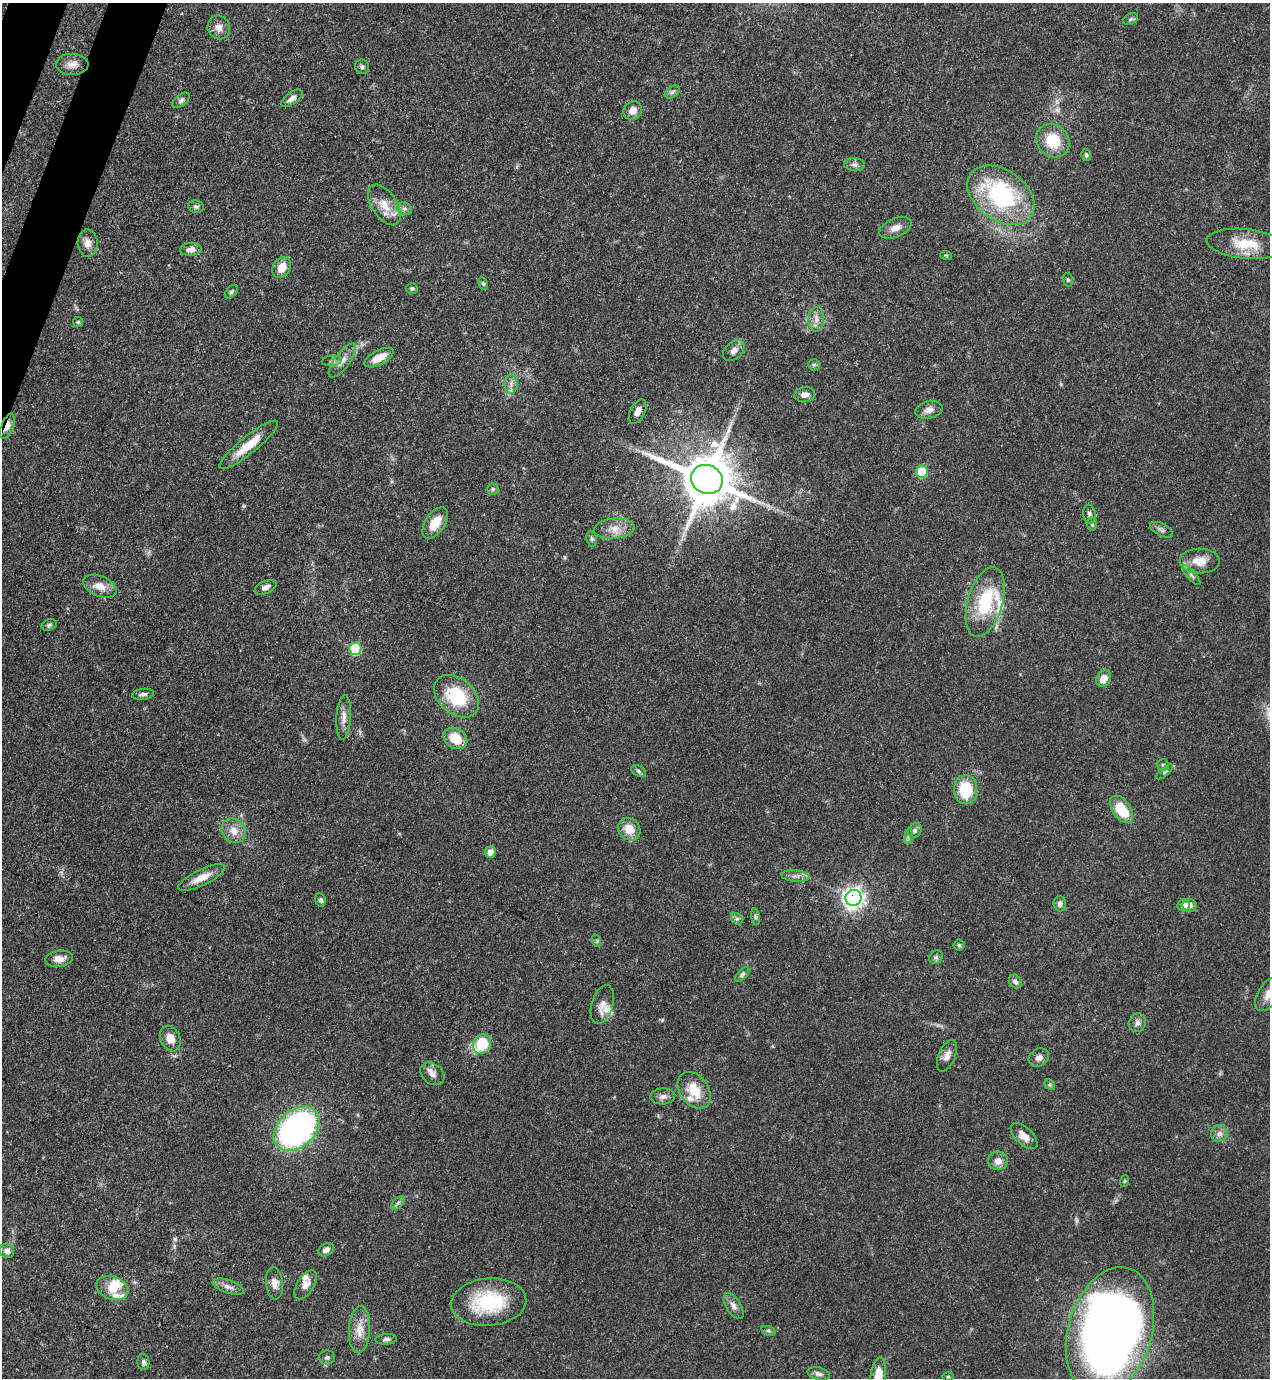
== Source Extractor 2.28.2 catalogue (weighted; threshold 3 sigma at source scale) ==
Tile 11 of 4 x 4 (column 3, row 3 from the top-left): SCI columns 2757-4024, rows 1417-2792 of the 5646 x 5587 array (HDU 1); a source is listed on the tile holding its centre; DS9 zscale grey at full resolution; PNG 1272 x 1380 px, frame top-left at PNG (2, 3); each listed source drawn as its Kron ellipse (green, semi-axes under 4 px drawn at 4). Shown black and unused: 2% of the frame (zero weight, under 3 of 4 exposures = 7% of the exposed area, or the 3 px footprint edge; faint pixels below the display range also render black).
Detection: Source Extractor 2.28.2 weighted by HDU 2 'WHT'; one run over the whole footprint, this tile lists its part. Background 0.071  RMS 0.0036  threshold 0.0161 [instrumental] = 3 sigma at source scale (4.5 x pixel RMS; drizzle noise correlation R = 1.50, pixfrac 1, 0.05/0.05 arcsec/px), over >= 5 px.
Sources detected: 124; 6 inside a brighter listed object's ellipse — not listed separately; the other 118 listed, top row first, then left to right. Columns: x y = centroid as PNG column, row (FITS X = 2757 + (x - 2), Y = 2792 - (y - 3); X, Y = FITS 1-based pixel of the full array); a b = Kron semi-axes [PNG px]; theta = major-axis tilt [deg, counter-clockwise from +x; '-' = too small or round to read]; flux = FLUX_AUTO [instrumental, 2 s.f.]
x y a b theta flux
1130 19 8 5 27 0.75
219 27 12 11 - 2.5
72 64 16 10 -1 3.1
362 67 7 7 - 1
672 92 8 5 36 0.95
292 98 12 5 36 1.8
181 100 10 5 39 1
633 111 10 9 - 2.7
1053 141 18 15 -47 11
1086 155 6 5 - 0.68
854 164 10 6 -2 1.3
1001 195 37 25 -36 46
384 205 23 12 -56 6
196 207 8 6 -10 0.93
404 209 8 6 -19 0.97
895 228 17 9 22 2.9
88 243 14 10 -88 2.5
1245 244 39 15 -6 11
191 249 11 6 6 2.2
946 255 6 3 -18 0.39
282 268 11 8 57 4.8
1068 280 7 5 -73 0.55
483 284 6 4 -62 0.55
412 288 6 5 - 0.72
231 292 8 5 45 0.78
816 319 12 8 87 2.3
78 322 5 5 - 0.5
734 351 12 8 43 2.1
379 358 16 7 28 4.6
332 361 10 5 7 1.1
342 361 20 7 53 3.1
814 365 6 5 - 0.6
511 384 10 6 89 1.6
805 395 10 7 8 2.1
929 410 14 8 14 2.3
638 412 13 7 63 2.6
7 426 13 6 68 3
249 445 37 8 39 8.4
922 472 6 6 - 14
707 479 16 14 -27 2000
493 489 5 5 - 0.62
1089 514 9 6 -83 1.2
435 523 18 9 57 6.7
1092 524 7 5 -88 0.7
614 529 20 10 5 4.4
1161 530 12 6 -26 1.3
592 539 8 5 -83 0.78
1200 561 20 12 -2 6
1191 575 12 4 -49 1.1
100 586 17 10 -22 4.2
266 587 12 6 24 1.6
985 602 36 17 74 20
49 625 8 5 17 0.81
355 649 6 6 - 20
1104 679 9 7 57 3.9
143 694 11 5 7 1.2
456 696 25 17 -41 18
344 717 22 7 87 2.9
455 738 12 10 -33 7.9
1163 765 6 5 - 0.62
638 771 8 5 -28 0.76
1164 772 10 3 40 0.61
966 790 14 11 -87 14
1121 809 15 9 -54 12
629 829 12 10 -47 5.2
915 830 8 6 60 1
233 831 13 11 -48 4
908 836 8 4 81 0.77
490 852 5 5 - 3.4
795 876 14 5 -6 1.7
202 878 25 8 26 5.2
854 898 8 8 - 190
321 900 7 5 -76 0.89
1060 904 7 6 - 1.4
1184 905 6 6 - 2.7
1190 905 7 6 - 1.8
755 917 8 4 -82 0.71
737 919 6 5 - 0.81
597 941 6 4 -71 0.54
959 945 5 5 - 0.64
936 957 7 6 - 0.86
59 959 14 8 8 3
742 974 9 4 48 0.76
1015 982 7 6 - 1.2
1269 994 19 10 58 4.2
602 1005 20 10 73 3.7
1137 1023 9 8 - 1.5
170 1039 13 10 -66 3.6
482 1044 10 8 52 15
947 1056 17 8 67 2.3
1039 1058 11 8 29 1.8
432 1074 13 10 -40 2.2
1050 1085 6 4 -46 0.58
694 1090 20 14 -53 8.9
663 1096 12 8 4 1.8
297 1129 26 18 42 100
1219 1133 8 8 - 1.7
1024 1136 16 8 -44 3.3
998 1161 10 9 - 2.9
1125 1181 6 3 70 0.39
398 1203 8 4 45 0.9
326 1250 8 6 30 1.6
7 1251 7 7 - 2
274 1283 16 8 -83 2.7
306 1285 16 8 57 2.6
228 1287 16 6 -19 2.1
112 1288 17 11 -20 5.4
489 1302 38 24 5 26
734 1306 14 7 -58 2.1
359 1329 23 10 87 5
768 1331 7 4 -19 0.64
1110 1332 66 41 74 370
386 1339 11 5 4 1.1
327 1357 8 7 - 0.98
143 1362 8 6 -85 1.1
819 1374 12 6 -13 1.4
878 1377 19 7 83 7.7
948 1377 6 4 1 0.44
Overlapping masked pixels (flux is a lower limit): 4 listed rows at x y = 7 426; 456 696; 854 898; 1110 1332
Isophote crosses this tile's border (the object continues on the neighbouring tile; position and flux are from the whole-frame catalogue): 2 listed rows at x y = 1269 994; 878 1377